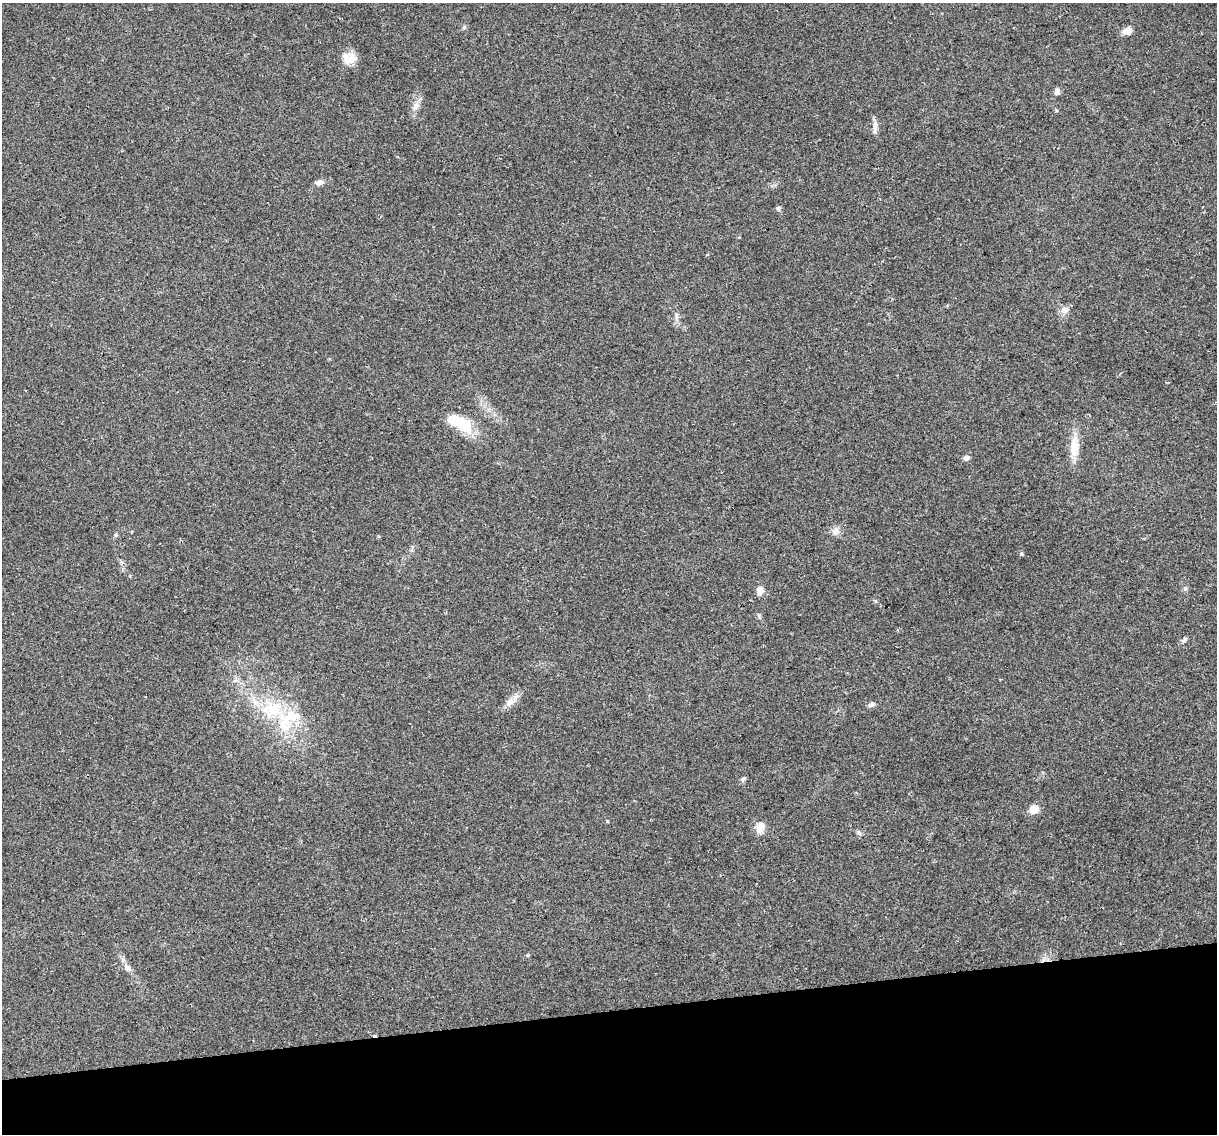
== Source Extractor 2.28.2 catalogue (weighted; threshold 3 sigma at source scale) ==
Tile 14 of 4 x 4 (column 2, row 4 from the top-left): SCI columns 1248-2462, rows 78-1209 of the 4924 x 4639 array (HDU 1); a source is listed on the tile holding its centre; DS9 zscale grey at full resolution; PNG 1219 x 1136 px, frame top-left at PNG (2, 3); no overlay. Shown black and unused: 11% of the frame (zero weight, under 2 of 3 exposures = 2% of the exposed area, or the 3 px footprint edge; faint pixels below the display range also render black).
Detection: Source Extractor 2.28.2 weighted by HDU 2 'WHT'; one run over the whole footprint, this tile lists its part. Background 0.103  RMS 0.01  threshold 0.0454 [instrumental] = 3 sigma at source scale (4.5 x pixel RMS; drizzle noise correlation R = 1.50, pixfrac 1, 0.0396/0.0396 arcsec/px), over >= 5 px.
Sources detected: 30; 1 cosmic-ray / hot-pixel residue — not listed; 1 inside a brighter listed object's ellipse — not listed separately; the other 28 listed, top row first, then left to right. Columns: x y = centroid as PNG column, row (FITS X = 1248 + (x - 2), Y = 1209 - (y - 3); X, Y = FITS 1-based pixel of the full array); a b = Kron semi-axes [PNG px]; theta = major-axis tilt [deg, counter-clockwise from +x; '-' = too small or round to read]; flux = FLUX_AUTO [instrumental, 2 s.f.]
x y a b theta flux
1127 31 11 8 22 6.9
351 59 19 13 29 13
1057 91 9 6 84 3.6
416 106 14 8 48 6.1
875 126 16 6 82 5.3
319 182 9 6 13 5.2
778 208 6 5 - 2.3
1064 310 12 10 17 6.2
676 317 15 6 -84 4.7
459 423 34 14 -28 37
1074 447 30 11 86 19
966 458 7 5 4 4.4
835 531 12 8 67 5.6
116 535 6 4 89 1.4
1021 554 5 4 - 1.5
1185 588 7 6 - 2.2
760 590 9 8 - 7
759 615 9 3 -69 1.4
1185 640 10 5 41 2.2
510 702 14 9 30 7.6
872 704 8 6 23 3.6
272 709 36 22 11 49
743 779 8 5 31 2
1034 809 9 7 17 15
760 827 16 11 72 8.5
859 832 9 5 -46 2.3
1044 959 8 4 53 3
127 967 11 8 -34 4.8
Overlapping masked pixels (flux is a lower limit): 1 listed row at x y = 1044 959
Unlisted compact peaks at least as high as the median listed source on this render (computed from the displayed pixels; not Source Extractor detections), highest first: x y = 607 821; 464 27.